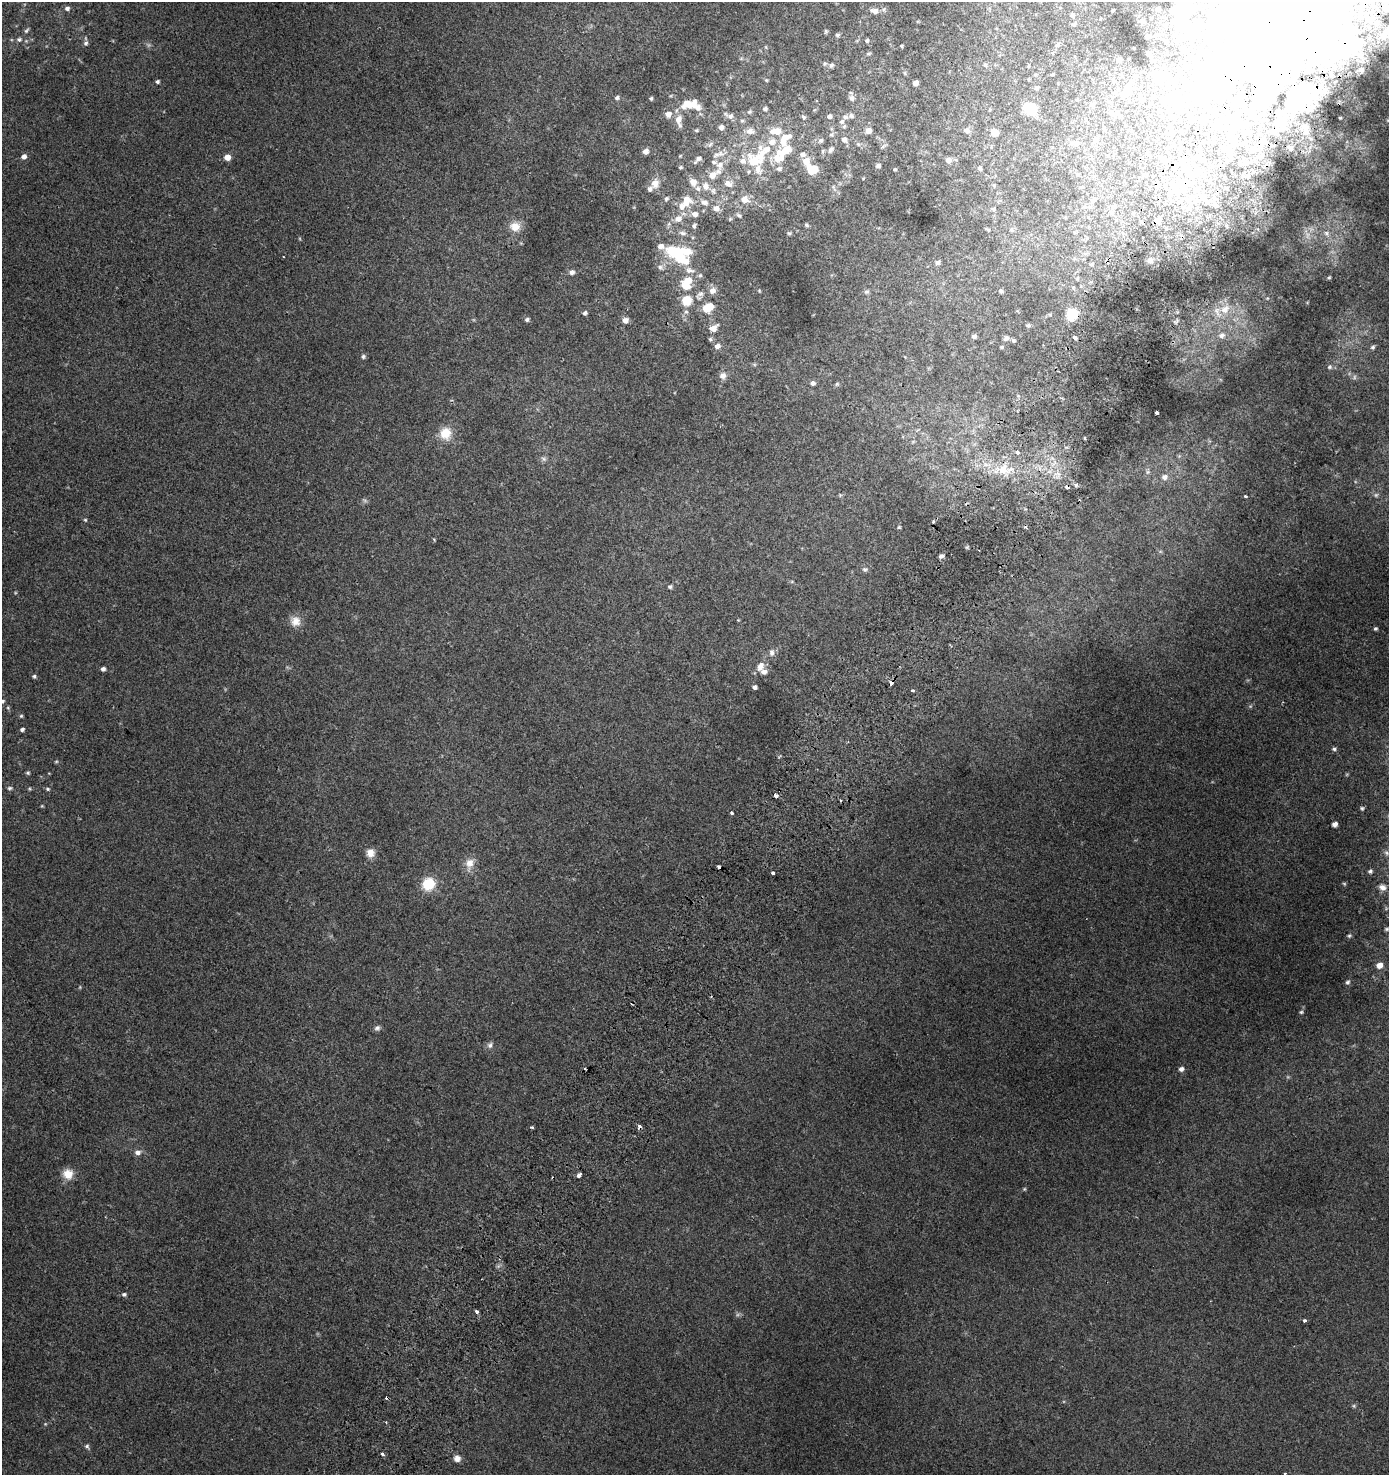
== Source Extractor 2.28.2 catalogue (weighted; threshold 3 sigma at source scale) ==
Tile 10 of 4 x 4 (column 2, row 3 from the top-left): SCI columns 1699-3085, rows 1538-3010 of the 6086 x 6030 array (HDU 1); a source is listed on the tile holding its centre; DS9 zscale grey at full resolution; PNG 1391 x 1477 px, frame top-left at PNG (2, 2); no overlay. Shown black and unused: <1% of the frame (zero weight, under 2 of 3 exposures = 3% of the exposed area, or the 3 px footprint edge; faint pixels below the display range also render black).
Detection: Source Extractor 2.28.2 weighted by HDU 2 'WHT'; one run over the whole footprint, this tile lists its part. Background 0.00795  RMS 0.0063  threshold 0.0283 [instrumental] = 3 sigma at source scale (4.5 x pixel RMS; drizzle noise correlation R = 1.50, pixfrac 1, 0.0396/0.0396 arcsec/px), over >= 5 px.
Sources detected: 306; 10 too faint to see at this stretch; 40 inside a brighter object's white glare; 7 cosmic-ray / hot-pixel residue — not listed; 26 inside a brighter listed object's ellipse — not listed separately; the other 223 listed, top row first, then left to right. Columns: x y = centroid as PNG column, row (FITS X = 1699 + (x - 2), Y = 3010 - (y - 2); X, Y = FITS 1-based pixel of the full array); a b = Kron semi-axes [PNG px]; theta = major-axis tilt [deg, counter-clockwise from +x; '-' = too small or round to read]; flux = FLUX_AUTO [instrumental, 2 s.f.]
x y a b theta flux
67 8 6 6 - 1.8
1158 9 6 5 - 1.6
874 11 12 8 -11 3.5
1112 11 3 3 - 0.57
1072 15 7 5 -59 1.3
1180 19 19 11 -75 30
1073 24 6 4 29 0.87
26 30 9 5 52 1.3
826 31 6 4 73 0.76
837 35 6 5 - 1.1
1147 36 4 4 - 1.2
1384 37 17 7 43 5.2
19 39 8 6 2 1.9
867 40 5 5 - 1
1361 40 4 3 - 1.1
86 43 8 6 62 1.7
901 46 4 3 - 0.6
1272 51 43 37 53 320
868 54 8 4 1 0.78
1148 54 4 4 - 1.3
1119 60 7 7 - 1.6
831 65 7 6 - 1.4
985 65 5 4 - 0.83
1361 70 5 4 - 0.98
1052 74 4 3 - 0.52
1135 76 6 4 -71 0.94
1156 77 13 10 -60 8.8
766 80 5 4 - 0.6
157 82 4 4 - 1.1
915 83 5 4 - 3.1
1188 86 12 8 58 3.5
1037 88 6 4 0 0.86
1307 91 42 34 -60 29
1125 94 10 8 60 5.2
617 98 6 5 - 1.3
651 98 4 4 - 0.85
852 98 9 8 - 2
688 104 19 10 5 12
1092 104 8 5 28 1.2
1177 107 22 10 83 9.2
1030 108 11 10 - 16
765 109 6 5 - 1.1
749 112 7 6 - 1.2
1111 113 10 8 -29 2.8
668 114 8 8 - 3.4
729 116 14 7 -22 2.9
830 116 6 5 - 1.5
851 116 7 6 - 1.6
803 117 6 5 - 1
1191 118 9 8 - 2.5
679 120 18 9 -82 4.9
1388 120 7 4 26 0.88
842 122 8 6 34 1.8
1234 123 19 11 74 11
721 127 7 6 - 2.3
696 130 6 4 19 0.76
967 130 9 8 - 2.3
750 131 12 9 -2 4.2
868 131 7 6 - 3.4
994 132 8 7 - 4.2
1273 132 9 6 34 1.8
831 134 6 4 28 0.96
785 137 16 8 21 6.3
844 139 8 7 - 2.4
821 140 7 6 - 1.4
1076 143 7 7 - 1.8
710 144 10 5 54 1.5
858 144 6 4 -44 1
883 146 10 3 40 0.92
1290 148 6 5 - 1.3
831 149 9 6 51 1.9
785 150 21 10 28 15
1252 150 7 4 -19 1.3
646 151 6 6 - 3
716 155 13 8 21 3.3
24 156 6 6 - 2.6
227 157 6 5 - 5.2
699 159 9 7 24 2.1
755 160 38 22 45 33
948 160 7 6 - 2.9
1163 160 18 8 -47 5.4
806 161 8 7 - 6
878 165 6 5 - 1.4
681 167 5 4 - 0.82
980 168 6 5 - 1.1
1186 168 18 12 -50 13
779 169 9 7 1 2.2
812 169 11 9 -12 11
895 169 4 4 - 0.66
713 175 19 9 34 8.5
1247 176 8 7 - 2.8
693 182 9 8 - 5.1
655 183 13 10 72 5.4
1227 188 6 4 -19 0.92
1184 190 9 7 -86 3.8
713 191 10 6 90 2.1
1194 197 12 6 26 4.1
666 199 7 5 44 1.2
745 199 11 10 - 5.3
1092 200 8 7 - 1.7
686 201 16 14 88 9.1
704 202 12 8 -21 3.5
1214 204 9 8 - 2.8
1090 207 7 7 - 1.7
716 208 8 8 - 3.3
994 209 6 5 - 1
1111 212 8 7 - 2.2
695 214 9 7 -14 2.8
739 215 8 4 -37 1.1
678 219 11 8 26 4.4
1157 221 8 6 24 2.5
806 225 6 4 -28 0.81
694 226 6 5 - 1.1
515 227 14 12 -12 6.6
988 230 7 4 -29 0.74
1012 230 7 5 -20 1.2
683 233 10 6 -12 2
789 233 5 5 - 0.73
1326 233 7 5 -47 1.6
677 252 18 13 -14 25
1150 260 9 8 - 3
938 262 7 6 - 1.9
1091 264 7 5 16 1.1
660 267 8 7 - 2
689 270 15 8 -9 4.3
572 272 7 6 - 2
1329 277 5 4 - 0.71
1077 278 6 4 71 0.68
685 285 10 7 -22 8.5
712 291 9 8 - 3.4
1001 291 6 5 - 1.1
867 292 7 6 - 1.3
699 295 17 9 56 4.6
687 300 12 11 - 11
708 307 11 7 34 14
1225 309 15 12 35 8.5
585 313 5 5 - 1.3
1072 315 11 10 - 16
527 319 6 5 - 1.2
625 320 7 6 - 3.1
1028 325 6 6 - 1.2
713 328 12 8 35 4.1
1222 335 11 9 21 3.8
974 336 6 5 - 1.5
1075 337 4 3 - 5.1
1006 338 8 7 - 1.8
710 339 6 6 - 1
1013 340 6 5 - 1
717 346 8 7 - 2.7
1002 347 5 4 - 0.7
1373 347 7 6 - 1.2
363 356 6 6 - 1.1
1329 367 7 6 - 1.3
723 376 9 9 - 2.9
813 383 7 7 - 1.6
837 384 6 5 - 0.88
1157 413 3 3 - 7.5
446 433 16 15 - 10
1085 438 3 3 - 0.83
1017 452 4 3 - 4.5
544 459 8 6 -17 1.7
1004 470 26 17 -10 19
1148 472 6 5 - 1.2
1164 477 9 8 - 3
1076 485 5 5 - 1.2
840 495 5 5 - 0.74
1246 496 3 3 - 2
85 520 5 4 - 0.67
933 522 4 3 - 0.71
899 527 5 4 - 0.68
434 539 3 2 - 0.85
941 556 7 5 17 1.4
865 569 8 6 8 1.4
670 587 6 5 - 1.1
295 621 14 14 - 6
1375 629 4 4 - 0.89
772 652 11 7 84 2.5
760 666 14 9 64 4.5
103 669 5 4 - 1.8
34 676 6 5 - 1.1
891 683 4 3 - 3
755 687 4 4 - 1.5
913 691 3 3 - 3.2
2 701 5 5 - 1.2
21 716 5 5 - 0.79
22 729 5 4 - 1.4
1334 749 6 5 - 1.1
28 773 5 4 - 0.88
10 788 6 5 - 1
48 789 6 5 - 0.92
776 796 4 3 - 3.3
1362 808 6 4 68 0.9
732 813 3 3 - 4.1
1335 824 5 4 - 2.4
370 853 10 9 - 4.9
469 864 18 11 80 6
719 867 3 3 - 5.5
1370 871 5 5 - 1
773 873 4 3 - 2.3
428 884 13 12 - 17
1382 887 10 7 -22 2.9
1387 929 6 5 - 0.9
1349 936 6 5 - 0.98
1379 965 7 6 - 4.1
1347 982 6 6 - 1.1
1301 1012 5 5 - 0.77
377 1028 8 7 - 1.7
490 1045 9 7 78 2
1181 1069 6 5 - 2
640 1126 4 3 - 14
532 1127 3 3 - 1
137 1152 8 7 - 2.7
68 1174 13 12 - 7.5
579 1175 4 3 - 8.5
1024 1189 5 4 - 0.6
124 1294 5 5 - 1.2
476 1312 4 3 - 1.3
1304 1320 4 4 - 1
386 1422 3 3 - 0.42
87 1446 6 5 - 1.1
383 1454 3 3 - 4
457 1458 8 8 - 3.2
1285 1474 3 3 - 1.3
Overlapping masked pixels (flux is a lower limit): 5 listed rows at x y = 1272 51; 1307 91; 1157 221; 891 683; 640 1126
Isophote crosses this tile's border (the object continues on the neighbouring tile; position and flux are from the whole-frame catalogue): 4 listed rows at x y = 1384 37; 1388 120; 2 701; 1285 1474
Unlisted compact peaks at least as high as the median listed source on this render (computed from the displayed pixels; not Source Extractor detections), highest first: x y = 1227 227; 759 291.